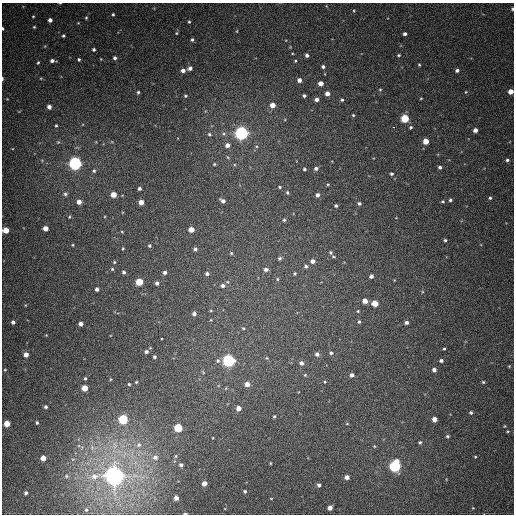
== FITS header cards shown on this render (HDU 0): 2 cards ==
NAXIS1  =                  512
NAXIS2  =                  512

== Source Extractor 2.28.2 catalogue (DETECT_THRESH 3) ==
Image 512 x 512 px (HDU 0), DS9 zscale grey, 1 PNG px = 1 image px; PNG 516 x 516 px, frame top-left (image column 1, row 512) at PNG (2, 3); no overlay
Background 412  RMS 11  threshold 33.1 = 3 sigma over >= 5 px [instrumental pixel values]
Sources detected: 184; all 184 listed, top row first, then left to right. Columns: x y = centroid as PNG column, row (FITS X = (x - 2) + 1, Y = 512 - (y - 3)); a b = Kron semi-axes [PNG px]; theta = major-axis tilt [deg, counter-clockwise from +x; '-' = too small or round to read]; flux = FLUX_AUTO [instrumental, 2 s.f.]
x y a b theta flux
60 3 4 2 - 530
512 9 5 3 - 1100
354 11 5 3 - 750
113 14 5 4 - 1100
33 16 3 3 - 710
86 18 5 4 - 1200
50 20 4 4 - 3300
189 22 3 3 - 830
34 27 4 4 - 850
3 28 3 2 - 920
237 31 4 3 - 560
176 33 4 4 - 680
405 34 4 3 - 1800
63 36 4 4 - 1200
192 40 3 3 - 1100
94 49 4 3 - 1500
307 55 4 4 - 2000
399 55 5 4 - 900
115 58 4 4 - 1800
79 59 4 3 - 1200
101 59 3 2 - 480
52 61 6 4 -5 2700
295 61 4 3 - 670
38 62 4 3 - 980
419 65 4 3 - 830
323 67 4 4 - 1700
190 68 5 4 - 2400
457 70 5 4 - 2100
183 71 4 4 - 2900
41 78 5 3 - 690
2 79 5 2 - 1100
299 80 4 4 - 3300
321 83 4 4 - 4900
380 90 4 4 - 810
511 91 4 4 - 7000
138 92 3 3 - 1000
466 92 4 4 - 710
327 94 4 4 - 4600
185 96 3 3 - 870
304 96 4 3 - 1400
421 98 3 3 - 670
316 99 4 4 - 2700
342 100 4 4 - 1200
272 105 5 4 - 6700
49 107 4 4 - 3600
353 115 3 3 - 820
405 118 5 5 - 28000
56 125 4 3 - 920
394 127 3 2 - 4300
411 127 5 4 - 1200
475 130 4 4 - 3900
241 133 5 5 - 300000
209 134 5 4 - 1300
426 141 4 4 - 10000
58 142 6 5 - 1200
227 145 5 5 - 3800
507 160 5 4 - 1500
75 163 5 5 - 240000
214 164 4 4 - 830
440 167 4 3 - 1600
316 168 5 4 - 2100
304 169 3 3 - 1100
94 171 6 6 - 1700
391 174 4 4 - 1300
279 187 3 3 - 870
139 188 4 4 - 1700
287 192 5 4 - 1000
65 194 6 6 - 1800
114 195 4 4 - 9300
317 195 4 4 - 2400
490 198 4 4 - 1200
450 200 4 3 - 1300
223 201 5 4 - 3100
443 201 4 3 - 910
79 202 4 4 - 5100
141 202 4 4 - 6500
359 203 5 4 - 1400
336 206 4 4 - 1400
69 217 4 4 - 790
284 220 4 3 - 1000
45 228 4 4 - 6500
191 229 4 4 - 8900
6 230 5 4 - 10000
122 232 4 3 - 660
445 240 3 3 - 1000
73 245 3 3 - 690
149 246 4 4 - 1100
123 249 3 2 - 790
195 249 4 4 - 1900
331 252 4 4 - 1100
231 253 4 4 - 920
334 257 5 3 - 840
280 258 5 4 - 1400
312 261 5 4 - 3500
114 262 4 3 - 830
306 266 5 5 - 1500
112 269 4 4 - 910
266 269 5 4 - 2400
124 272 4 4 - 1400
165 272 5 4 - 2200
207 273 5 4 - 1900
294 273 5 4 - 980
371 276 4 4 - 2300
277 279 5 3 - 900
139 282 5 4 - 21000
157 283 4 4 - 2300
223 285 6 5 - 2800
97 289 4 4 - 2400
365 301 5 4 - 5200
375 303 5 4 - 13000
25 305 5 3 - 630
211 311 5 3 - 680
358 311 4 4 - 760
194 314 4 4 - 2600
13 322 4 4 - 2100
359 322 5 4 - 1200
406 322 4 3 - 2000
81 324 4 4 - 3800
243 328 5 4 - 910
46 335 3 3 - 520
444 349 3 2 - 800
146 352 4 4 - 1700
331 353 5 4 - 1500
26 354 4 4 - 5500
317 354 4 4 - 2900
154 357 3 3 - 1300
267 358 5 5 - 830
441 360 4 3 - 1700
218 361 7 6 - 1900
228 361 5 5 - 190000
301 363 5 5 - 2500
509 366 4 4 - 650
5 370 4 2 - 570
434 370 4 4 - 2700
203 372 5 3 - 690
305 375 4 4 - 900
352 375 4 4 - 2500
85 378 4 3 - 1100
110 379 5 3 - 700
136 382 3 3 - 750
325 382 3 3 - 630
483 382 4 4 - 940
129 384 4 4 - 850
247 384 5 4 - 5000
84 388 4 4 - 12000
226 388 5 4 - 800
46 407 3 3 - 1700
238 408 5 4 - 5100
471 412 4 4 - 1100
274 416 4 3 - 950
123 419 5 5 - 60000
434 419 4 4 - 5300
37 423 4 3 - 1100
7 424 4 4 - 12000
347 424 5 3 - 640
505 426 5 3 - 620
178 428 5 5 - 37000
507 431 4 3 - 640
448 436 4 3 - 1100
420 442 4 4 - 1100
139 445 7 7 - 2700
374 446 5 4 - 720
92 448 8 5 -80 2400
176 456 5 3 - 710
155 457 6 6 - 2500
475 457 3 3 - 640
43 458 4 4 - 6400
270 463 4 3 - 610
181 465 4 3 - 1800
395 466 6 5 - 130000
66 476 5 4 - 920
95 476 14 8 14 6500
114 476 6 6 - 860000
347 477 4 4 - 3600
204 483 4 4 - 5200
319 485 4 3 - 2000
245 491 5 4 - 1400
26 493 4 4 - 1900
176 498 4 4 - 3500
271 498 4 3 - 560
330 508 4 4 - 4100
473 508 4 3 - 550
86 510 3 3 - 640
185 514 3 2 - 820
At the frame edge (FLAGS 8, measured only in part): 7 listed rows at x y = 60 3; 512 9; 3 28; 2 79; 511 91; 6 230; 185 514